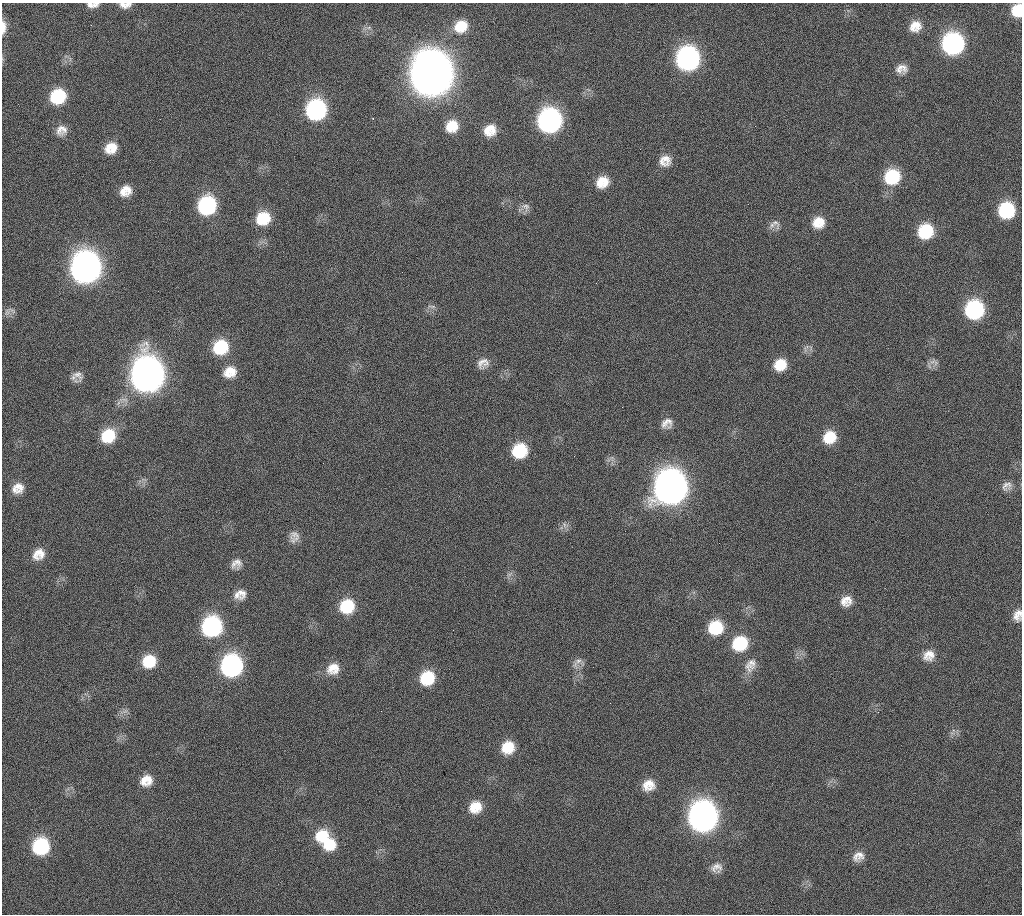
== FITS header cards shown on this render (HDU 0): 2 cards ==
NAXIS1  =                 1020 / length of data axis 1
NAXIS2  =                 912  / length of data axis 2

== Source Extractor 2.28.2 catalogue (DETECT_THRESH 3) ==
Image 1020 x 912 px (HDU 0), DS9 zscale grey, 1 PNG px = 1 image px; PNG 1024 x 916 px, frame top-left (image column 1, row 912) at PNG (2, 3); no overlay
Background 272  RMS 17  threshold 51.4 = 3 sigma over >= 5 px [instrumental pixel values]
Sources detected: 79; all 79 listed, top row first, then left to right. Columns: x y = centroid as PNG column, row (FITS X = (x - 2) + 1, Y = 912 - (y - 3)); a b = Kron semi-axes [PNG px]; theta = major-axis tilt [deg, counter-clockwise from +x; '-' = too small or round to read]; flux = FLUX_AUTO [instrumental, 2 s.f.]
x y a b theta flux
90 5 8 6 -33 4.1e+03
95 5 9 7 15 4.4e+03
125 5 13 6 1 7.4e+03
1017 10 12 10 79 2.6e+04
91 25 2 2 - 6.9e+03
461 26 17 14 33 2.5e+04
915 26 15 13 34 1.7e+04
3 27 15 6 88 1.0e+04
953 44 15 14 - 2.5e+05
688 59 15 14 - 3.5e+05
901 69 15 11 4 1.1e+04
431 75 19 17 76 4.7e+06
58 96 14 13 - 5.8e+04
316 110 15 14 - 1.9e+05
373 119 3 3 - 9.4e+02
549 120 16 15 - 3.5e+05
452 126 14 12 49 2.2e+04
61 130 13 12 - 1.1e+04
490 130 14 12 36 1.8e+04
111 148 15 12 33 1.9e+04
665 161 15 14 - 1.4e+04
892 177 16 15 - 5.9e+04
602 182 15 12 33 2.0e+04
125 191 14 12 37 1.5e+04
207 205 15 14 - 1.2e+05
526 207 12 10 -42 6.4e+03
1006 210 14 13 - 7.5e+04
263 218 15 13 31 3.6e+04
818 222 14 13 - 1.9e+04
775 223 15 8 -40 6.0e+03
925 231 15 14 - 5.4e+04
86 268 17 16 - 1.1e+06
432 306 12 3 -10 2.7e+03
974 309 15 14 - 1.4e+05
7 312 12 7 66 5.1e+03
221 347 16 15 - 5.1e+04
483 363 15 11 29 1.0e+04
936 363 10 5 -83 3.6e+03
780 365 13 12 - 2.2e+04
230 372 15 13 25 1.8e+04
78 375 15 12 -34 9.0e+03
147 375 18 16 82 1.6e+06
667 423 14 11 30 9.6e+03
108 436 16 14 43 4.0e+04
830 437 15 13 40 2.7e+04
520 451 15 14 - 4.8e+04
1007 486 15 11 31 8.5e+03
18 488 13 11 29 1.3e+04
670 488 18 16 59 1.5e+06
564 525 9 4 -81 3.2e+03
294 537 16 12 79 9.5e+03
39 554 15 13 39 1.5e+04
236 564 14 12 41 9.6e+03
509 574 7 4 1 2.7e+03
240 594 16 12 19 1.3e+04
846 601 14 13 - 1.4e+04
347 606 16 15 - 4.4e+04
1018 615 15 10 76 1.0e+04
212 626 15 14 - 1.8e+05
715 627 16 14 29 4.5e+04
740 643 16 15 - 5.3e+04
929 655 16 14 26 1.4e+04
149 661 15 14 - 3.1e+04
577 663 19 7 53 7.1e+03
750 665 21 14 63 1.5e+04
232 666 15 14 - 2.6e+05
333 669 17 15 31 1.8e+04
427 678 15 14 - 4.4e+04
125 711 7 4 18 3.4e+03
508 747 14 13 - 2.7e+04
146 780 15 13 29 1.7e+04
648 785 14 12 24 1.7e+04
475 807 14 12 38 2.1e+04
703 817 17 16 - 8.9e+05
322 835 18 15 28 3.2e+04
329 844 17 15 10 3.1e+04
41 846 15 14 - 8.6e+04
858 856 15 12 32 1.1e+04
717 868 15 13 12 1.0e+04
At the frame edge (FLAGS 8, measured only in part): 4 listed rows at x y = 125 5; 1017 10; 3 27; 1018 615